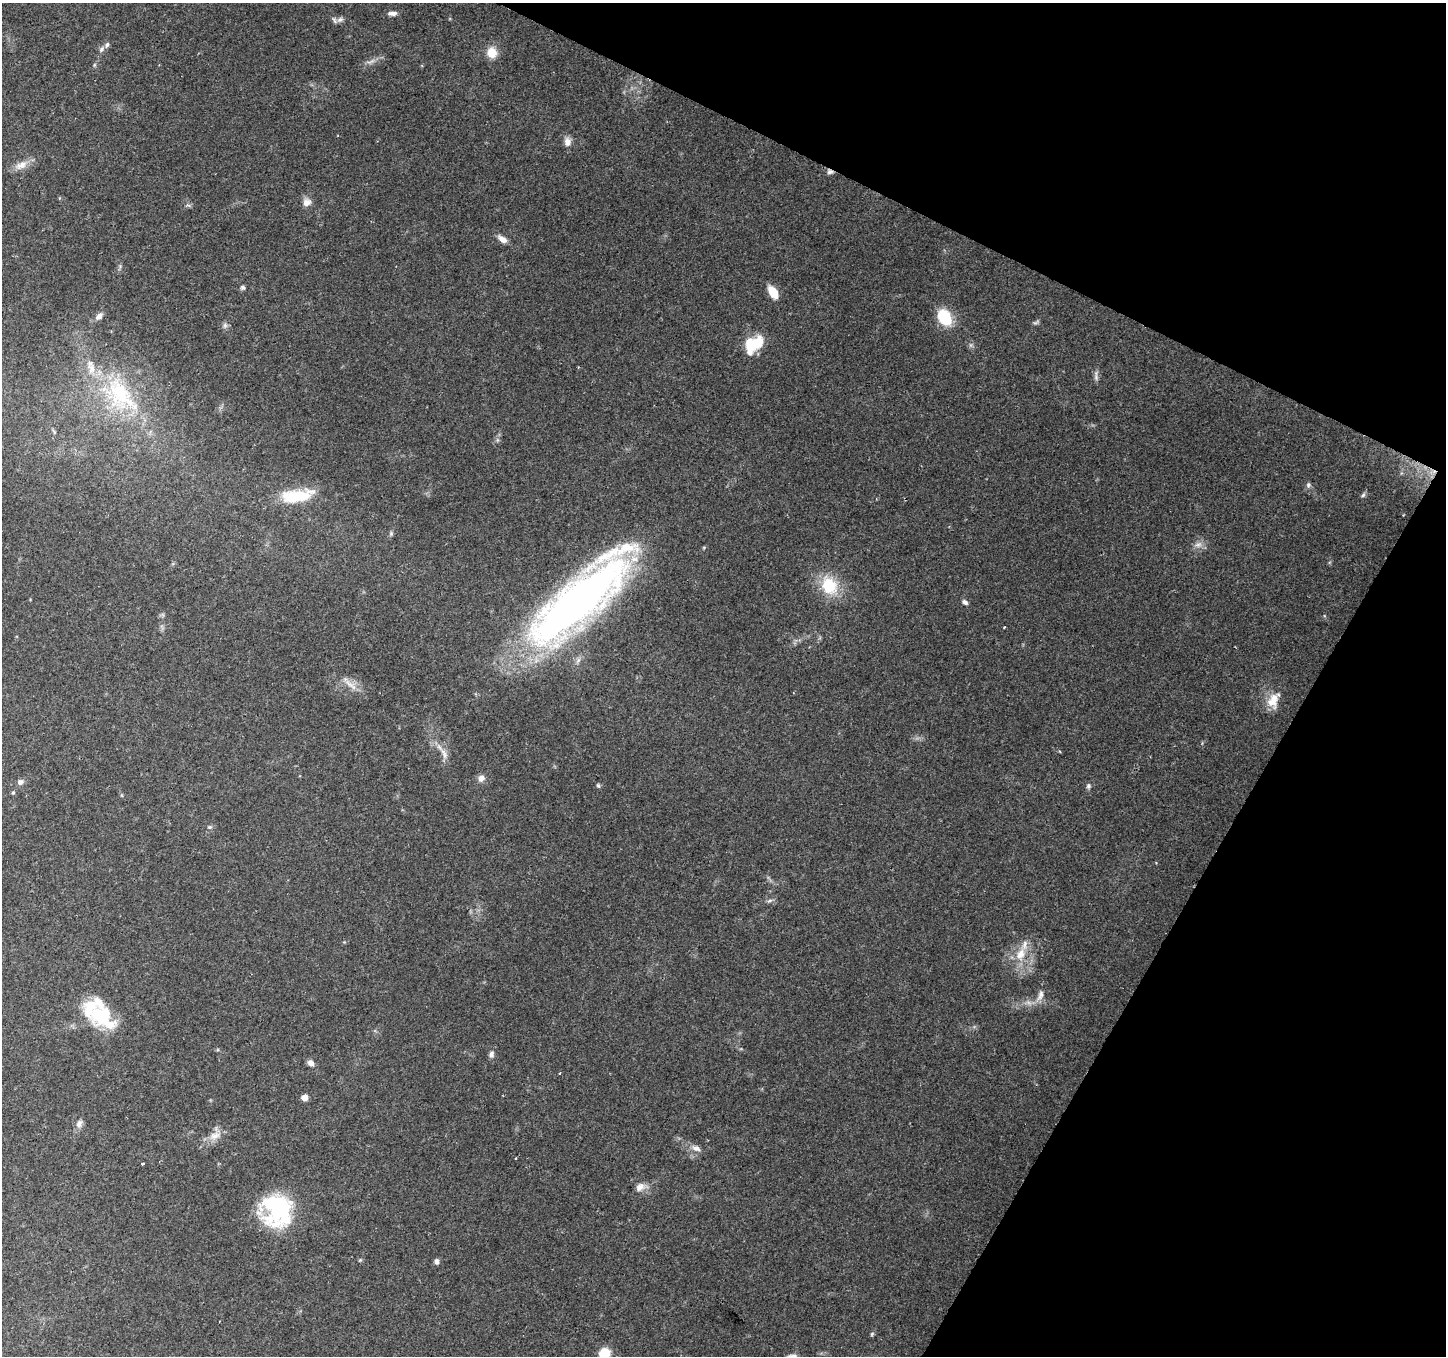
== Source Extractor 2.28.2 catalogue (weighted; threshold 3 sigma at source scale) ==
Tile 8 of 4 x 4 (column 4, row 2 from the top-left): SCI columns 4336-5779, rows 2907-4260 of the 5785 x 5878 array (HDU 1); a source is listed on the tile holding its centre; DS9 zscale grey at full resolution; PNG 1448 x 1358 px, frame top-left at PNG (2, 3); no overlay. Shown black and unused: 24% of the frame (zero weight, under 2 of 3 exposures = <1% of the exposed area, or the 3 px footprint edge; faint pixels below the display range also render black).
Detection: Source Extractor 2.28.2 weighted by HDU 2 'WHT'; one run over the whole footprint, this tile lists its part. Background 0.142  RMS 0.0071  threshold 0.0321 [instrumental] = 3 sigma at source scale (4.5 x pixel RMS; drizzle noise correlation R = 1.50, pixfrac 1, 0.0396/0.0396 arcsec/px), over >= 5 px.
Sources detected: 68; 2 inside a brighter object's white glare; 2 cosmic-ray / hot-pixel residue — not listed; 8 inside a brighter listed object's ellipse — not listed separately; the other 56 listed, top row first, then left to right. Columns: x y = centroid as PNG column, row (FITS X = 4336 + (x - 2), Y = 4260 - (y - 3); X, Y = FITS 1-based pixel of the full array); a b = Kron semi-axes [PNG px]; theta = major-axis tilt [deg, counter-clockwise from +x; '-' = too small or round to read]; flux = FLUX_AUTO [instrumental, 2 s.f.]
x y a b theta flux
392 13 12 5 1 3.1
340 20 10 7 19 2.9
101 49 9 5 54 2.1
492 52 9 8 - 14
371 61 16 4 25 3.5
567 142 11 8 -90 4.9
21 165 20 10 24 7.3
830 172 9 6 -6 2.3
307 202 11 10 - 4.8
502 239 12 7 -37 4.9
242 288 6 5 - 1.5
773 292 14 8 -58 12
99 316 10 7 50 3.5
944 317 19 13 -57 24
1036 322 10 4 18 1.4
225 325 8 6 -90 2.1
753 344 24 16 41 24
1096 376 16 5 -89 2.7
121 393 51 34 -71 65
1433 472 11 6 12 4.3
1308 485 8 6 80 1.8
1363 495 8 5 56 1.5
297 496 43 16 9 28
391 534 6 5 - 1.3
1198 545 13 8 16 4.2
829 586 23 18 -60 29
578 601 110 32 41 510
965 602 8 5 -34 2.1
1004 627 3 2 - 0.71
350 685 25 6 -39 6.9
1272 702 20 13 -45 10
1059 751 4 3 - 0.73
444 753 19 7 -64 5.7
481 778 8 8 - 3.8
20 782 9 7 21 2.6
598 785 6 5 - 1.1
1088 786 7 6 - 1.8
13 792 6 4 67 1
210 827 6 5 - 1.2
770 900 8 4 19 1.5
1020 954 18 12 66 13
1040 995 17 8 71 5.3
97 1014 29 18 89 24
491 1054 9 6 80 2.5
311 1063 9 7 -33 3.1
305 1097 5 5 - 5.5
79 1123 11 8 56 3.5
215 1136 18 11 20 7.9
696 1148 13 7 -22 4.2
143 1164 3 3 - 1.4
640 1187 14 10 36 5.1
278 1213 41 30 36 65
360 1260 5 5 - 0.85
437 1261 6 6 - 2.5
872 1334 6 5 - 1
604 1353 7 6 - 35
Overlapping masked pixels (flux is a lower limit): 2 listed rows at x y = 830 172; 1433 472
Isophote crosses this tile's border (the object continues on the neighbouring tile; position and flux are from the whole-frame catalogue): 1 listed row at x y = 604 1353